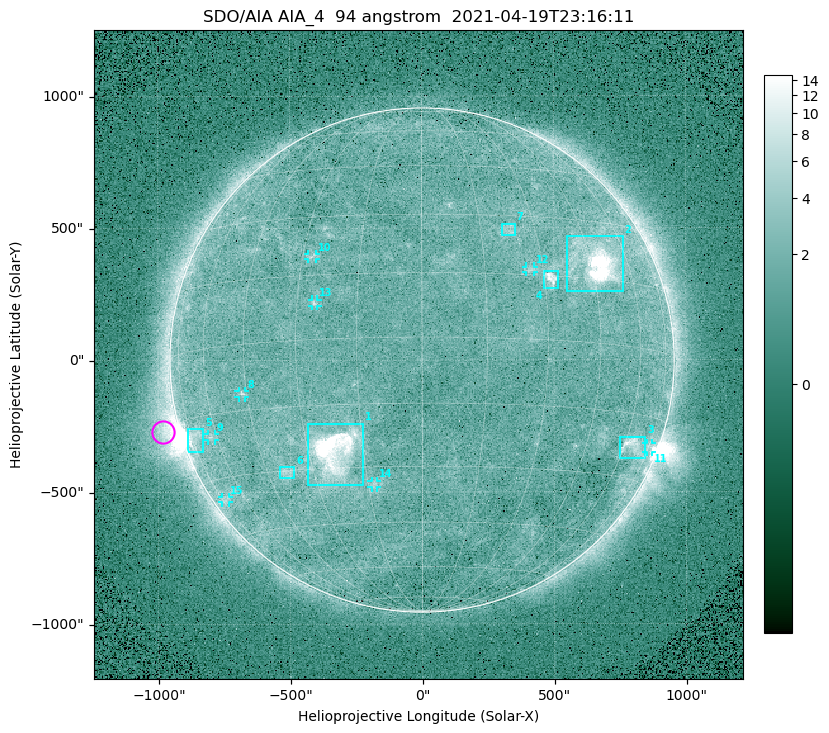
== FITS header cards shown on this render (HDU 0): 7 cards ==
TELESCOP= 'SDO/AIA '
INSTRUME= 'AIA_4   '
WAVELNTH=                   94
WAVEUNIT= 'angstrom'
DATE-OBS= '2021-04-19T23:16:11.12'
CTYPE1  = 'HPLN-TAN'
CTYPE2  = 'HPLT-TAN'

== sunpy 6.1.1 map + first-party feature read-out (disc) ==
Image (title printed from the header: SDO/AIA AIA_4  94 angstrom  2021-04-19T23:16:11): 512 x 512 px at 4.8 arcsec/px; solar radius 955 arcsec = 199 px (full disc in frame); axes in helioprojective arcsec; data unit not stated in the header (colour bar unlabelled)
Orientation: roll -0.138 deg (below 1 deg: not rotated)
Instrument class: DISC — disc imager (sunpy class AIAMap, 94 A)
Bright regions (active regions / flare kernels): reference = the median radial profile (limb darkening/brightening removed); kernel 5 px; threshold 5 sigma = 2.43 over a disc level ~1.74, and >= 1.15x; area >= 9 px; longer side >= 5 px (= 24 arcsec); searched inside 0.97 R_sun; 15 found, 15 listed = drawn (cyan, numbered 1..; 8 of them under ~33 arcsec drawn as corner ticks so the feature stays visible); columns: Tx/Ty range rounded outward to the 10 arcsec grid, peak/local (2 s.f.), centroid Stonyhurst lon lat
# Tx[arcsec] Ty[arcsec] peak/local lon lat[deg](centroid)
1 -430..-220 -470..-240 37 -23 -26
2 550..760 260..470 32 +47 +19
3 750..850 -380..-290 4.7 +65 -22
4 460..520 270..340 6.9 +32 +14
5 -890..-830 -350..-260 5.8 -72 -19
6 -540..-480 -450..-400 3.2 -38 -30
7 300..360 470..520 2.9 +23 +26
8 -700..-670 -140..-110 3.1 -46 -11
9 -810..-780 -300..-280 2.6 -63 -20
10 -430..-400 380..410 2.8 -27 +20
11 850..870 -350..-310 3.2 +75 -22
12 390..430 330..360 2.7 +27 +16
13 -420..-390 200..230 2.9 -25 +8
14 -190..-170 -480..-450 2.8 -13 -34
15 -760..-730 -540..-520 2.3 -73 -35
Off-limb structures (1.02-1.3 R_sun): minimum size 50 px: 6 found; the strongest spans PA ~90..115 deg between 1.02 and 1.21 R_sun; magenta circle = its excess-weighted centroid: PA ~105 deg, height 1.07 R_sun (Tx ~-980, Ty ~-270 arcsec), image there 4.9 x the reference